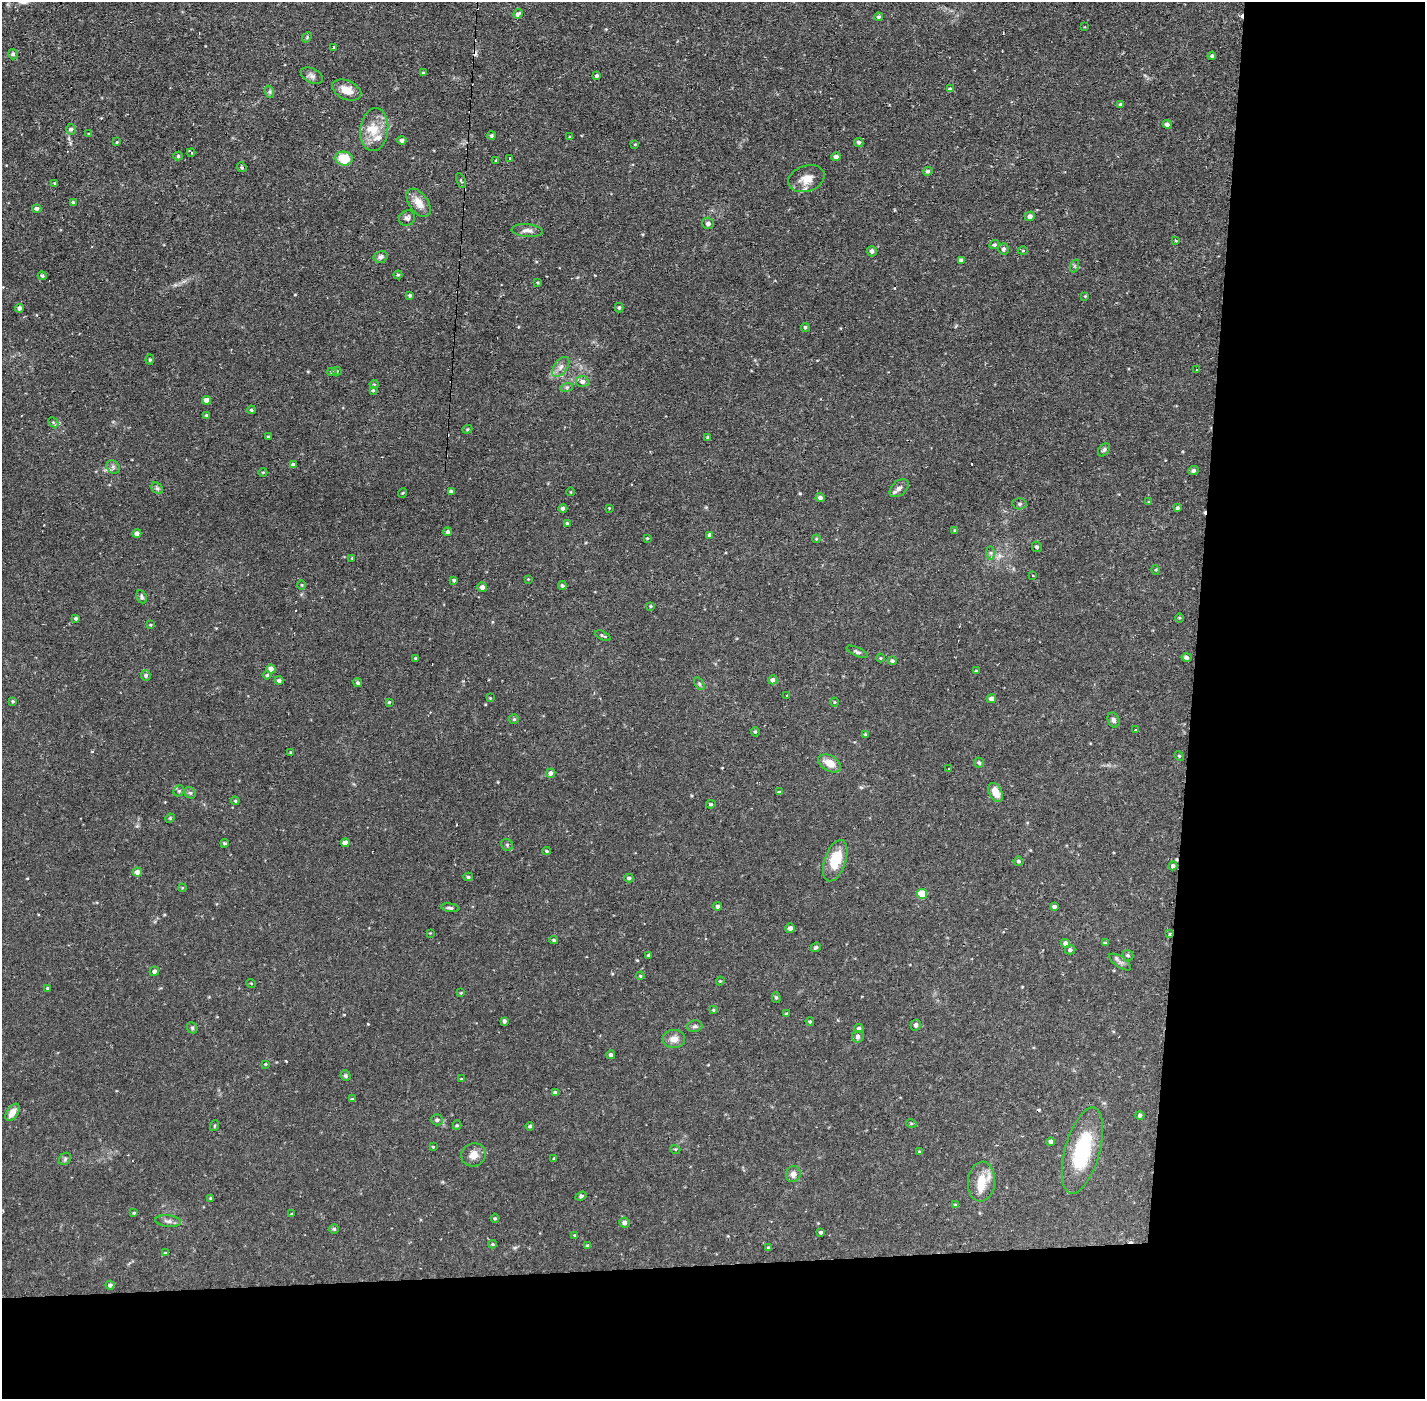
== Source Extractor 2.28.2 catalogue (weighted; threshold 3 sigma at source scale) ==
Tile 9 of 3 x 3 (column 3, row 3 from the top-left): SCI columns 2846-4268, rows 53-1449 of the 4268 x 4297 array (HDU 1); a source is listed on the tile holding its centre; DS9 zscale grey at full resolution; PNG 1427 x 1401 px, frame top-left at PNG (2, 2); each listed source drawn as its Kron ellipse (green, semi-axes under 4 px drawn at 4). Shown black and unused: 24% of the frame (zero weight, under 2 of 3 exposures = <1% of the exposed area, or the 3 px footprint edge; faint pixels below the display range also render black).
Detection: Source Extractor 2.28.2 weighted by HDU 2 'WHT'; one run over the whole footprint, this tile lists its part. Background 0.0735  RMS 0.0063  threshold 0.0284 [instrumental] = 3 sigma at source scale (4.5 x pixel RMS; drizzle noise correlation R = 1.50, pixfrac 1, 0.05/0.05 arcsec/px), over >= 5 px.
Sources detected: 247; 12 cosmic-ray / hot-pixel residue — neither listed nor drawn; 3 inside a brighter listed object's ellipse — not listed separately; the other 232 listed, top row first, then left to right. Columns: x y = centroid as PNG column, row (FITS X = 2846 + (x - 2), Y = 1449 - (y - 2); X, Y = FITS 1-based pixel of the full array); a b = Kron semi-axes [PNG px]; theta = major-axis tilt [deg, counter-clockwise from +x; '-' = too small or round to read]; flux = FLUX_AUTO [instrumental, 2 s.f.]
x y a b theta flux
518 14 5 4 - 2.2
878 17 4 4 - 1.1
1085 27 4 3 - 0.4
307 37 5 4 - 0.8
333 47 3 2 - 1.1
13 54 5 4 - 1.3
1212 56 4 4 - 1.3
423 73 3 3 - 0.75
312 76 12 7 -26 2.4
597 76 3 3 - 1.2
950 89 4 4 - 0.91
347 90 15 9 -24 6.8
270 92 6 4 -72 1.2
1120 104 4 4 - 1.1
1167 124 4 4 - 2.2
71 129 5 4 - 1.2
374 130 21 14 83 12
89 134 4 4 - 0.55
491 136 4 4 - 0.93
570 137 4 3 - 0.55
402 140 4 4 - 2
117 142 4 3 - 0.68
859 142 5 4 - 1.2
635 144 4 3 - 0.49
191 152 4 3 - 0.79
178 156 5 4 - 1.2
836 157 4 4 - 2.7
344 158 9 7 -8 16
510 159 3 3 - 1.3
496 161 3 3 - 1.2
242 167 5 4 - 0.78
928 171 5 4 - 1.5
806 179 19 13 18 8.5
461 181 8 3 -67 0.7
54 184 3 2 - 0.81
73 202 3 3 - 0.85
418 203 16 9 -54 7.2
37 208 4 3 - 1.7
1030 216 5 5 - 2.6
407 218 8 7 - 2
708 223 6 5 - 2.2
527 230 15 6 -5 3.1
1175 241 3 3 - 0.61
994 245 5 4 - 1.2
1004 249 5 5 - 1.8
872 251 5 5 - 1.8
1023 251 5 3 - 0.52
381 257 7 6 - 1.9
961 260 4 4 - 1.8
1074 266 7 4 71 1
398 275 4 4 - 0.87
42 276 4 3 - 0.81
538 283 3 3 - 0.69
410 295 3 3 - 0.89
1085 296 4 4 - 0.55
19 308 4 4 - 1.9
619 308 5 4 - 0.99
805 327 4 4 - 0.95
150 360 5 4 - 0.8
561 367 11 6 53 2.9
1197 369 3 3 - 5.5
337 371 4 4 - 0.79
332 372 5 4 - 0.96
582 382 6 5 - 3.1
374 384 4 4 - 0.74
567 387 6 4 18 0.95
373 390 4 4 - 0.74
206 400 4 4 - 4.1
251 410 4 3 - 0.76
206 415 4 3 - 0.55
53 422 6 4 -45 0.91
467 429 5 4 - 0.71
268 437 3 2 - 0.64
708 437 4 3 - 0.83
1104 450 7 5 56 1.2
293 465 4 4 - 2.6
113 467 7 6 - 1.6
1193 470 5 4 - 1.4
263 472 4 3 - 0.47
157 488 6 5 - 1.2
899 488 11 7 42 2.8
451 492 4 4 - 2.1
571 492 4 3 - 0.41
402 493 5 3 - 0.54
820 498 5 4 - 2.1
1149 502 3 3 - 0.46
1020 504 7 5 2 1.4
563 508 4 4 - 1.6
609 508 3 3 - 0.46
1177 508 4 4 - 1.3
567 523 4 3 - 0.78
955 530 4 3 - 0.68
448 532 4 4 - 1.6
137 534 4 4 - 2.6
710 535 4 4 - 2.1
647 538 4 3 - 0.62
816 539 4 3 - 0.53
1037 547 5 4 - 1.3
990 553 6 4 -89 1.2
352 558 4 3 - 0.45
1156 570 5 3 - 0.58
1033 575 3 2 - 0.49
528 579 3 3 - 0.42
454 580 4 4 - 1
302 585 5 3 - 0.49
562 586 4 4 - 1.1
482 587 5 5 - 2.5
142 597 7 5 -65 1.2
651 606 4 3 - 0.6
76 618 4 3 - 1.4
1180 618 5 3 - 0.61
150 625 3 3 - 0.55
603 636 8 3 -26 0.89
857 652 11 4 -25 1.4
1186 657 5 4 - 2.3
415 658 3 3 - 0.61
880 658 4 3 - 0.44
892 661 4 4 - 1.1
271 669 4 4 - 3.8
976 671 4 3 - 0.55
146 675 5 5 - 1.5
267 675 4 4 - 0.81
773 680 4 4 - 2.1
279 681 4 4 - 1.6
358 683 4 4 - 1.1
699 683 7 4 -59 0.99
787 696 3 2 - 0.79
490 698 3 3 - 0.49
991 699 5 4 - 2.6
13 701 3 3 - 0.84
389 702 3 3 - 0.71
834 702 4 3 - 0.52
514 719 5 5 - 0.88
1114 720 8 5 -67 1.8
1136 730 3 3 - 0.55
755 732 5 4 - 0.82
865 734 3 3 - 0.54
291 753 3 3 - 0.95
1179 756 5 4 - 0.7
830 763 12 7 -29 7.2
979 763 5 4 - 1.1
949 769 3 3 - 1.2
551 773 5 4 - 2.1
179 791 6 5 - 0.9
779 792 3 3 - 1.5
996 792 10 6 -64 7.8
190 793 6 5 - 1.1
235 801 4 4 - 0.63
711 804 4 3 - 0.88
170 818 5 4 - 0.68
225 843 4 3 - 0.84
345 843 4 4 - 4.7
507 845 6 5 - 1.2
547 851 4 3 - 0.87
835 861 21 10 71 17
1019 861 5 4 - 1.1
1173 866 4 4 - 1.7
137 872 5 4 - 3.4
468 877 5 4 - 0.94
629 878 4 3 - 1.2
182 888 4 3 - 0.51
922 894 5 5 - 22
718 906 4 4 - 1.9
1054 906 4 3 - 1.4
450 908 9 4 -9 1.3
790 928 5 5 - 2.2
430 933 3 3 - 0.42
1170 934 3 3 - 0.84
554 940 4 3 - 0.88
1066 943 4 4 - 2.3
1105 943 4 4 - 0.73
816 947 5 4 - 1
1070 950 5 4 - 1.3
649 955 3 3 - 1.1
1128 955 6 5 - 1.1
1120 962 13 5 -34 2
154 971 5 4 - 1.8
640 976 4 3 - 0.64
720 981 4 4 - 0.62
251 983 5 3 - 0.54
48 988 4 4 - 0.79
461 993 4 3 - 0.56
776 997 5 4 - 0.9
713 1010 4 4 - 0.65
787 1014 4 3 - 0.91
504 1021 4 3 - 1.6
810 1021 4 4 - 0.75
916 1025 5 5 - 1.8
695 1026 8 5 13 1.4
192 1028 6 5 - 0.98
859 1028 4 4 - 1.2
858 1037 6 5 - 2
674 1039 11 9 5 4.6
611 1055 4 4 - 1.5
266 1064 3 3 - 0.54
346 1076 5 5 - 1
461 1079 3 2 - 0.45
555 1093 4 4 - 1.7
352 1099 4 3 - 0.6
12 1112 10 5 57 4.9
1140 1115 4 4 - 1.3
437 1120 6 5 - 1.5
911 1123 5 3 - 0.55
457 1125 5 4 - 0.81
214 1126 5 3 - 0.57
530 1126 4 3 - 1.1
1051 1142 4 4 - 1.8
433 1147 3 2 - 0.54
675 1149 5 3 - 0.58
1082 1150 44 17 75 44
919 1152 4 4 - 0.53
474 1155 12 11 - 5
554 1158 3 2 - 0.79
65 1159 7 5 47 1.2
793 1174 8 7 - 3.6
981 1182 20 13 83 11
581 1196 5 3 - 1.1
210 1198 4 3 - 0.65
955 1205 4 4 - 0.62
134 1213 3 3 - 0.72
291 1214 3 3 - 0.55
495 1218 4 4 - 0.7
168 1221 13 5 -5 2.5
625 1223 5 5 - 2.8
334 1229 5 5 - 0.96
821 1232 4 3 - 1.1
575 1235 3 3 - 0.67
493 1244 4 4 - 0.71
588 1245 4 3 - 0.76
769 1248 3 3 - 1
165 1253 4 4 - 0.53
110 1285 4 4 - 1.8
Overlapping masked pixels (flux is a lower limit): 1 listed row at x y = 1170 934